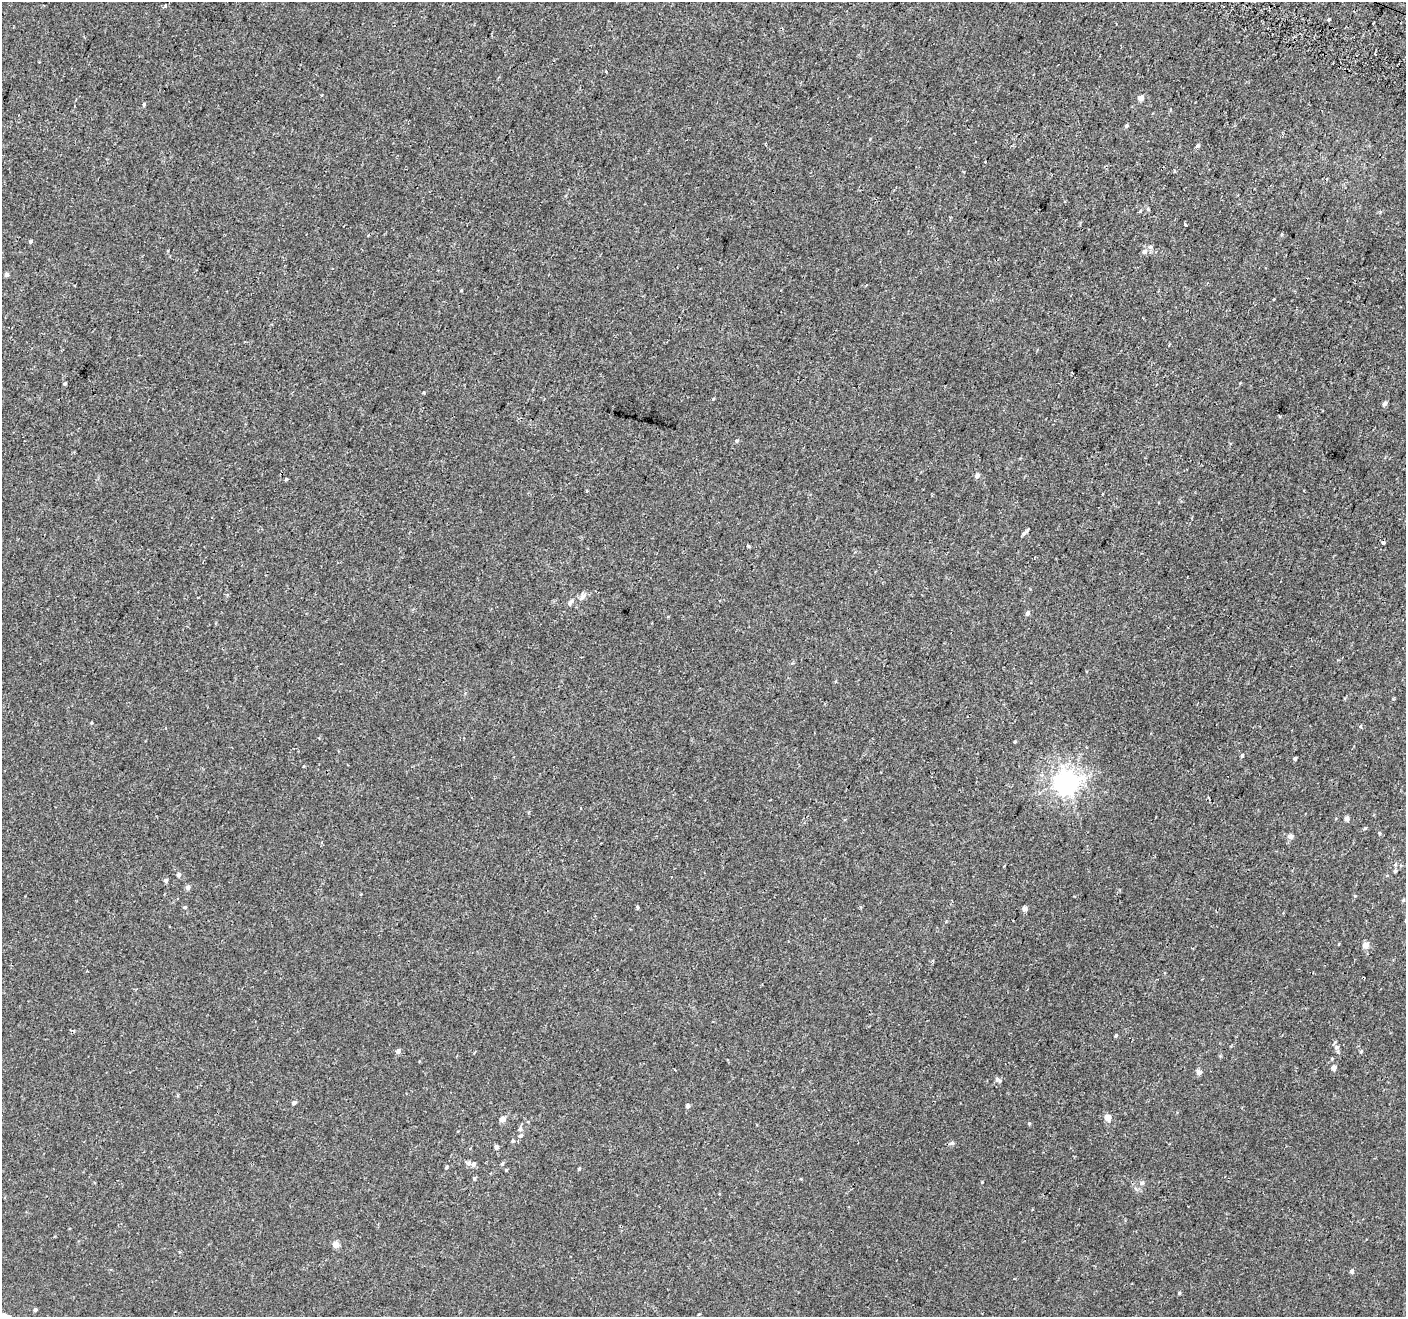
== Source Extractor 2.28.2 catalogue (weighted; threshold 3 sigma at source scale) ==
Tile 10 of 4 x 4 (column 2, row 3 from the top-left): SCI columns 1450-2853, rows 1643-2957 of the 5715 x 5843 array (HDU 1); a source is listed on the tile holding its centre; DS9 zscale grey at full resolution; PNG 1408 x 1319 px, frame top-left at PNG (2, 2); no overlay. Shown black and unused: <1% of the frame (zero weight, under 2 of 3 exposures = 3% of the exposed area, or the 3 px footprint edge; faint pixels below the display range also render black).
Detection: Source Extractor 2.28.2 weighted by HDU 2 'WHT'; one run over the whole footprint, this tile lists its part. Background 1.28e-04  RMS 0.0031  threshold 0.0139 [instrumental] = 3 sigma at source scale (4.5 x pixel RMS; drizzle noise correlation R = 1.50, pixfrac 1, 0.0396/0.0396 arcsec/px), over >= 5 px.
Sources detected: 90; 1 cosmic-ray / hot-pixel residue — not listed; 4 inside a brighter listed object's ellipse — not listed separately; the other 85 listed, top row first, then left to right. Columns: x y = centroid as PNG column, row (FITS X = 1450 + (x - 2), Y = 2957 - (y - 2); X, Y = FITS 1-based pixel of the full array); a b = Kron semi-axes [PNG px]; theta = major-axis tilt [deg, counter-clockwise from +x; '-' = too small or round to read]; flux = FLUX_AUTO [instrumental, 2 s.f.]
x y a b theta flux
165 6 4 3 - 0.48
1329 19 3 3 - 2.5
606 72 3 3 - 0.67
321 95 3 3 - 0.46
1140 98 5 4 - 1.8
144 104 4 4 - 0.55
1126 126 5 4 - 0.46
1197 146 5 4 - 0.66
985 161 3 3 - 0.48
1148 209 5 4 - 0.43
1185 225 3 2 - 0.48
1281 235 6 3 71 0.31
30 242 4 4 - 0.48
1150 247 7 6 - 0.84
1144 252 7 6 - 1.1
6 275 4 4 - 0.87
461 291 4 3 - 0.21
65 384 3 3 - 0.54
423 393 3 3 - 0.48
713 399 4 3 - 0.22
1385 403 5 4 - 0.89
736 441 5 4 - 0.54
977 476 5 5 - 1.2
286 479 3 3 - 1.6
1024 533 6 4 38 0.65
1383 543 3 3 - 1.3
748 546 3 3 - 0.51
582 597 11 6 53 1.2
572 601 5 5 - 0.57
1027 613 6 5 - 0.81
91 723 4 3 - 0.28
1360 726 5 3 - 0.34
1015 742 4 3 - 0.34
1242 755 4 4 - 0.42
1295 758 4 3 - 0.51
303 766 3 3 - 0.95
1066 783 8 8 - 210
581 808 3 2 - 0.25
1346 819 5 5 - 1.1
1365 828 4 4 - 0.43
1380 833 5 5 - 0.42
1291 837 6 6 - 1.2
1004 866 3 2 - 0.23
1395 871 4 4 - 0.4
179 875 6 5 - 0.69
1387 876 5 3 - 0.24
166 881 4 4 - 0.87
188 887 5 4 - 1.1
1403 900 4 4 - 0.38
185 907 5 4 - 0.41
637 907 4 3 - 1.5
1024 909 5 5 - 1.2
1366 945 5 4 - 3.4
1116 1035 4 4 - 0.38
1337 1047 6 6 - 0.86
398 1051 6 5 - 0.82
1361 1052 5 4 - 0.32
1332 1059 5 3 - 0.27
1334 1068 4 4 - 2.1
675 1070 3 3 - 0.78
1199 1072 5 5 - 1.7
997 1079 7 5 -66 0.66
294 1103 5 4 - 0.94
688 1106 5 4 - 1
1108 1118 4 4 - 4.4
503 1119 5 4 - 2.4
1029 1123 5 4 - 0.35
520 1129 6 6 - 0.75
520 1136 6 5 - 0.62
513 1141 5 4 - 0.42
952 1143 6 5 - 0.67
496 1147 5 4 - 1.2
473 1164 6 5 - 0.94
502 1164 5 4 - 0.51
446 1167 5 3 - 0.32
579 1169 5 4 - 0.32
506 1170 3 3 - 0.32
474 1178 5 4 - 0.45
1142 1183 7 6 - 0.85
336 1244 8 8 - 1.6
1352 1271 5 4 - 0.9
1132 1283 3 2 - 0.21
1179 1293 4 4 - 0.36
35 1310 4 4 - 0.58
699 1314 4 2 - 0.23
Unlisted compact peaks at least as high as the median listed source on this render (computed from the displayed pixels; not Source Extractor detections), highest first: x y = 982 1182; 1355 896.